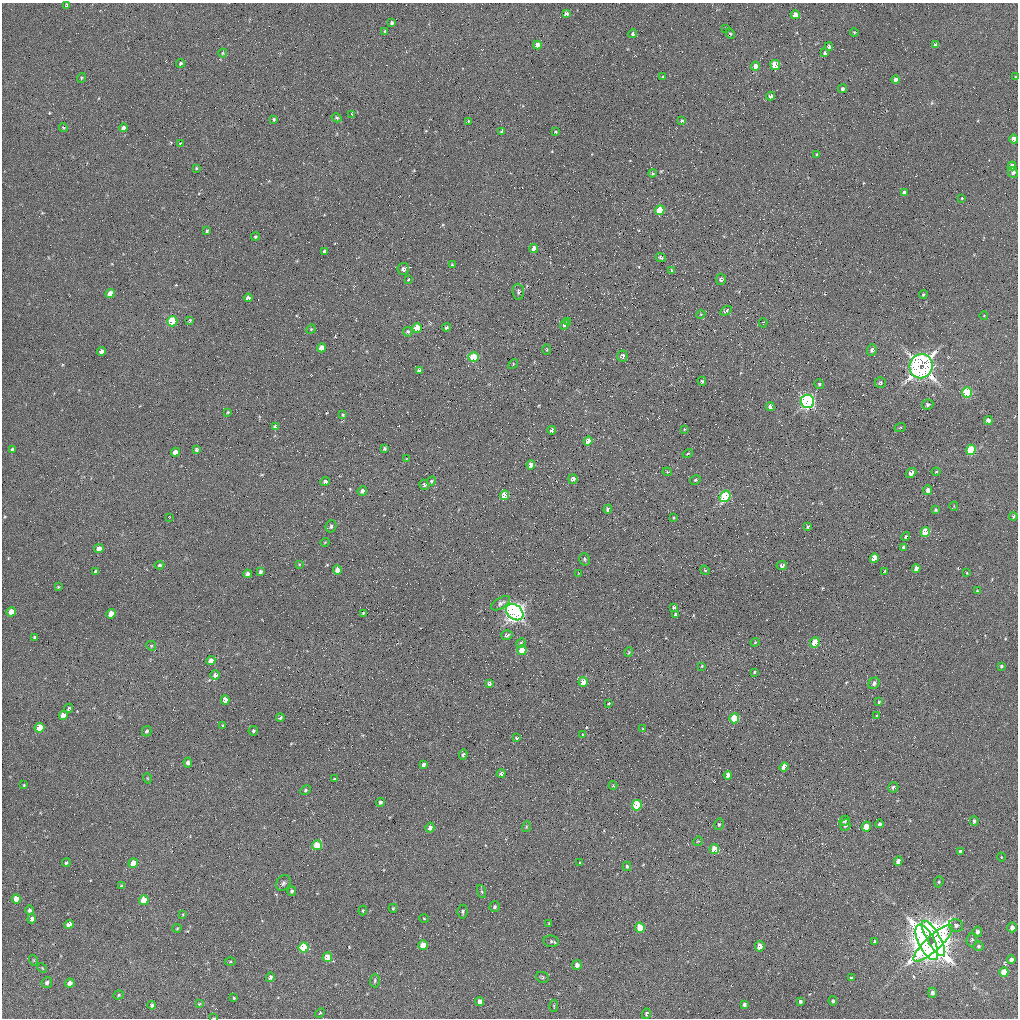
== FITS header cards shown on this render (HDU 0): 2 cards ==
NAXIS1  =                 1016 / length of data axis 1
NAXIS2  =                 1016 / length of data axis 2

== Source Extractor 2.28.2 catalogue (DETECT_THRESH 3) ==
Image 1016 x 1016 px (HDU 0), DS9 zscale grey, 1 PNG px = 1 image px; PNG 1020 x 1020 px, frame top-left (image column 1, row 1016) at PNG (2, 3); each listed source drawn as its Kron ellipse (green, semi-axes under 4 px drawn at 4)
Background 62.2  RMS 4.7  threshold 14.1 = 3 sigma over >= 5 px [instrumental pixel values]
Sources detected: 269; all 269 listed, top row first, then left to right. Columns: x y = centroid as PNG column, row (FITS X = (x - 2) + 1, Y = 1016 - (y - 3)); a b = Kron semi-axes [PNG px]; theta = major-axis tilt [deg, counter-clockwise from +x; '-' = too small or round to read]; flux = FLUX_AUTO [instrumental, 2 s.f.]
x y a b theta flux
67 5 4 4 - 840
566 14 4 4 - 1600
795 15 4 4 - 3100
392 23 4 3 - 750
726 28 3 3 - 430
385 32 4 3 - 780
854 32 4 3 - 280
633 33 4 4 - 810
730 34 5 4 - 370
537 45 4 4 - 2200
936 45 4 3 - 1300
829 47 4 3 - 920
223 53 4 4 - 310
825 53 3 3 - 550
181 63 4 3 - 520
775 65 5 5 - 7000
755 66 4 4 - 1900
663 77 4 2 - 190
1016 77 3 3 - 280
81 78 5 3 - 310
896 80 4 4 - 1400
842 89 4 4 - 800
771 96 4 3 - 1200
352 114 3 2 - 290
337 118 5 4 - 410
274 119 3 3 - 440
468 121 3 3 - 280
682 121 3 3 - 450
64 128 4 2 - 250
123 128 4 4 - 1100
502 131 4 3 - 580
556 132 4 3 - 360
1014 139 4 4 - 1500
180 144 4 4 - 440
817 155 3 2 - 410
1012 166 4 4 - 1600
196 168 3 2 - 320
1013 172 5 4 - 1000
652 173 4 3 - 360
904 192 4 3 - 930
962 198 3 3 - 250
660 210 5 4 - 10000
207 231 3 3 - 430
255 237 4 4 - 430
534 248 4 4 - 2600
324 251 3 3 - 550
661 257 5 3 - 640
452 264 3 2 - 300
403 269 6 5 - 1200
671 270 4 3 - 370
408 279 3 2 - 330
721 279 5 5 - 850
518 292 8 6 -84 850
110 294 5 4 - 3100
923 294 5 4 - 420
248 298 4 4 - 1100
726 311 6 4 32 900
701 314 4 3 - 290
984 316 4 3 - 220
190 320 4 3 - 320
172 321 5 5 - 15000
568 321 4 3 - 420
763 323 4 3 - 560
565 325 5 4 - 820
446 327 4 4 - 600
417 328 5 4 - 8500
311 329 5 4 - 330
408 332 5 4 - 550
322 348 4 4 - 2800
547 349 5 2 - 280
872 350 5 5 - 1100
101 352 4 4 - 1700
622 356 5 5 - 1000
474 357 5 5 - 11000
513 364 5 3 - 340
921 366 12 11 - 170000
419 370 4 3 - 720
702 381 4 4 - 520
880 383 5 5 - 680
819 384 5 4 - 530
967 392 5 5 - 19000
807 401 6 6 - 76000
928 404 6 5 - 650
770 406 4 4 - 1800
228 412 4 3 - 270
343 415 4 3 - 300
988 421 4 4 - 2300
275 427 4 4 - 1200
900 428 6 3 20 320
684 429 4 2 - 240
552 430 4 3 - 770
588 441 5 4 - 2500
385 448 4 3 - 510
12 449 4 4 - 1500
196 449 4 4 - 490
971 450 5 4 - 12000
175 452 5 4 - 2300
688 454 5 4 - 410
406 459 3 2 - 180
531 465 4 4 - 2000
667 472 4 4 - 360
936 472 4 4 - 340
911 473 5 4 - 1700
573 479 5 4 - 1200
695 480 5 4 - 440
431 481 5 4 - 360
325 482 5 4 - 1000
424 485 5 4 - 630
928 490 5 4 - 1300
362 491 5 4 - 1100
505 495 5 4 - 5900
725 496 6 5 - 23000
954 506 4 3 - 280
608 509 4 3 - 1200
935 510 3 3 - 430
1013 516 4 3 - 460
169 517 3 2 - 200
674 517 3 2 - 300
331 526 6 5 - 680
808 526 4 3 - 500
925 532 5 4 - 7700
906 537 4 3 - 520
325 542 4 3 - 210
903 547 3 3 - 440
99 549 5 4 - 2400
874 558 5 4 - 3900
585 559 6 5 - 620
299 564 4 2 - 200
159 565 5 4 - 510
782 566 5 4 - 930
916 568 4 4 - 1700
337 570 5 4 - 2000
705 570 5 4 - 370
95 571 4 3 - 590
260 571 4 3 - 630
885 571 3 3 - 290
579 573 3 3 - 230
967 573 4 2 - 240
247 574 4 4 - 1000
58 587 4 3 - 290
977 591 3 2 - 210
501 603 10 5 30 1200
674 607 4 3 - 610
11 612 5 4 - 2900
515 612 9 7 -41 170000
363 613 3 2 - 290
111 614 5 4 - 3600
675 614 4 3 - 600
507 635 6 5 - 660
35 637 4 3 - 560
755 642 4 4 - 320
815 642 5 4 - 8500
521 643 5 4 - 350
151 646 5 4 - 360
522 650 5 4 - 4400
629 652 5 3 - 330
211 660 4 4 - 2000
702 666 4 4 - 260
1001 666 4 4 - 460
754 672 3 3 - 360
215 675 5 5 - 1000
583 682 5 4 - 2900
874 683 6 5 - 830
489 684 4 3 - 750
225 700 5 4 - 1700
879 702 4 3 - 360
609 703 3 3 - 300
69 708 5 3 - 450
63 715 5 4 - 2900
877 715 4 2 - 240
280 718 4 3 - 690
734 718 5 4 - 11000
223 726 3 3 - 270
39 728 5 4 - 6000
643 729 3 3 - 340
147 731 5 4 - 630
253 731 5 4 - 510
583 735 3 2 - 240
516 738 3 3 - 420
463 755 5 4 - 550
188 763 5 4 - 1200
423 765 4 3 - 740
784 767 5 4 - 3200
501 773 5 4 - 670
728 775 4 4 - 1800
147 778 5 3 - 280
334 779 3 3 - 1200
24 785 3 2 - 270
613 785 4 4 - 330
893 787 5 5 - 810
305 790 5 4 - 420
380 802 4 4 - 660
637 805 5 5 - 13000
845 821 5 5 - 670
974 821 5 4 - 580
719 824 6 4 76 450
879 824 4 4 - 580
845 825 6 5 - 850
526 827 5 3 - 330
866 827 5 4 - 5000
430 828 5 4 - 1400
698 841 5 4 - 340
317 845 5 5 - 6700
714 849 5 4 - 6400
960 852 4 3 - 820
1001 857 4 3 - 220
898 861 4 4 - 1600
66 863 4 4 - 550
133 863 5 4 - 4700
580 863 3 3 - 330
627 866 5 4 - 550
939 882 6 4 70 420
283 883 8 6 57 910
121 885 3 3 - 1000
292 891 5 4 - 610
482 892 7 3 -71 370
16 899 5 4 - 2800
144 900 5 4 - 5100
495 907 5 5 - 660
393 908 4 3 - 380
29 910 4 4 - 740
363 910 5 4 - 380
463 912 7 5 81 600
183 914 3 3 - 240
424 918 5 3 - 280
32 919 5 4 - 820
69 924 5 4 - 2600
549 924 3 2 - 350
956 925 7 6 - 990
1012 927 5 4 - 1400
177 928 4 4 - 330
640 928 5 4 - 9800
977 932 5 5 - 960
934 938 20 6 -60 220000
972 939 7 5 87 530
551 941 7 5 -9 710
875 941 3 3 - 290
927 942 19 8 -63 220000
933 943 25 7 43 180000
423 945 5 4 - 5200
760 946 5 4 - 2300
979 946 5 5 - 500
304 947 5 5 - 12000
327 957 5 4 - 4500
1011 959 4 4 - 1100
33 960 5 3 - 270
230 961 5 3 - 380
577 965 5 4 - 1300
42 968 5 4 - 310
1004 972 5 4 - 4900
270 977 5 4 - 760
542 977 6 5 - 500
851 978 4 4 - 490
375 980 7 5 88 530
47 983 5 5 - 970
70 983 5 4 - 1700
932 993 5 4 - 920
119 995 5 4 - 380
234 998 4 3 - 360
800 1001 3 3 - 540
833 1001 4 4 - 550
480 1002 4 4 - 2100
199 1004 4 3 - 290
152 1005 4 4 - 680
744 1005 4 3 - 740
554 1006 6 3 85 340
320 1013 5 3 - 350
646 1014 5 4 - 700
214 1018 3 2 - 180
At the frame edge (FLAGS 8, measured only in part): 3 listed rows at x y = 67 5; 1016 77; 214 1018

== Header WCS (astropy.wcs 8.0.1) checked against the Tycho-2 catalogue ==
Header WCS as astropy/WCSLIB reads it (applying the file's SIP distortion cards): RA---SIN-SIP/DEC--SIN-SIP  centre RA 00:01:20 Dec +13:54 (0.33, +13.90 deg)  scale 2.77 x 2.74 arcsec/px (non-square pixels)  FOV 47.0' x 46.4'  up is +156 deg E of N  parity normal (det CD < 0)
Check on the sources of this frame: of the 60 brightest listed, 24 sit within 3.2 arcsec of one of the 53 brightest Tycho-2 stars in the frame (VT <= 13.10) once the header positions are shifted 0.34 arcsec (0.10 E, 0.33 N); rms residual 1.08 arcsec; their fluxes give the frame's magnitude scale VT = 21.40 - 2.5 log10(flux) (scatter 0.44 mag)
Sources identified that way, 24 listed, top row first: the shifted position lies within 3.2 arcsec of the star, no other Tycho-2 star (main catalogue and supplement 1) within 6.4 arcsec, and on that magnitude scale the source's flux lands within +1.5 / -3 mag of the star's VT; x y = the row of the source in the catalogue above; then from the Tycho-2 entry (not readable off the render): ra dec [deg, ICRS J2000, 3 dp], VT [Tycho-2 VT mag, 2 dp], TYC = Tycho-2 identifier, HIP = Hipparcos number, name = IAU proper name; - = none
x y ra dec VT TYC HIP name
566 14 0.531 +13.574 12.58 600-917-1 - -
775 65 0.666 +13.675 11.31 600-816-1 - -
660 210 0.537 +13.740 11.55 600-819-1 - -
172 321 0.149 +13.664 10.48 600-966-1 - -
417 328 0.324 +13.746 12.17 600-416-1 - -
474 357 0.356 +13.784 11.05 600-653-1 - -
921 366 0.678 +13.931 8.32 600-845-1 - -
967 392 0.703 +13.963 11.05 600-898-1 - -
807 401 0.584 +13.919 10.06 600-1229-1 - -
588 441 0.412 +13.879 12.45 600-1353-1 - -
971 450 0.687 +14.004 12.17 600-695-1 - -
725 496 0.494 +13.960 11.94 600-1346-1 - -
925 532 0.628 +14.047 12.43 600-280-1 - -
11 612 359.939 +13.816 12.33 1177-949-1 - -
583 682 0.332 +14.044 13.07 600-1340-1 - -
734 718 0.430 +14.117 11.68 600-1227-1 - -
39 728 359.922 +13.906 11.67 1177-879-1 - -
637 805 0.331 +14.147 11.65 600-18-1 - -
866 827 0.491 +14.233 11.98 600-675-1 - -
714 849 0.373 +14.202 11.28 600-1293-1 - -
133 863 359.947 +14.029 11.71 1177-675-1 - -
640 928 0.294 +14.233 11.21 600-838-1 - -
423 945 0.131 +14.177 12.06 600-186-1 - -
480 1002 0.154 +14.233 13.10 600-188-1 - -